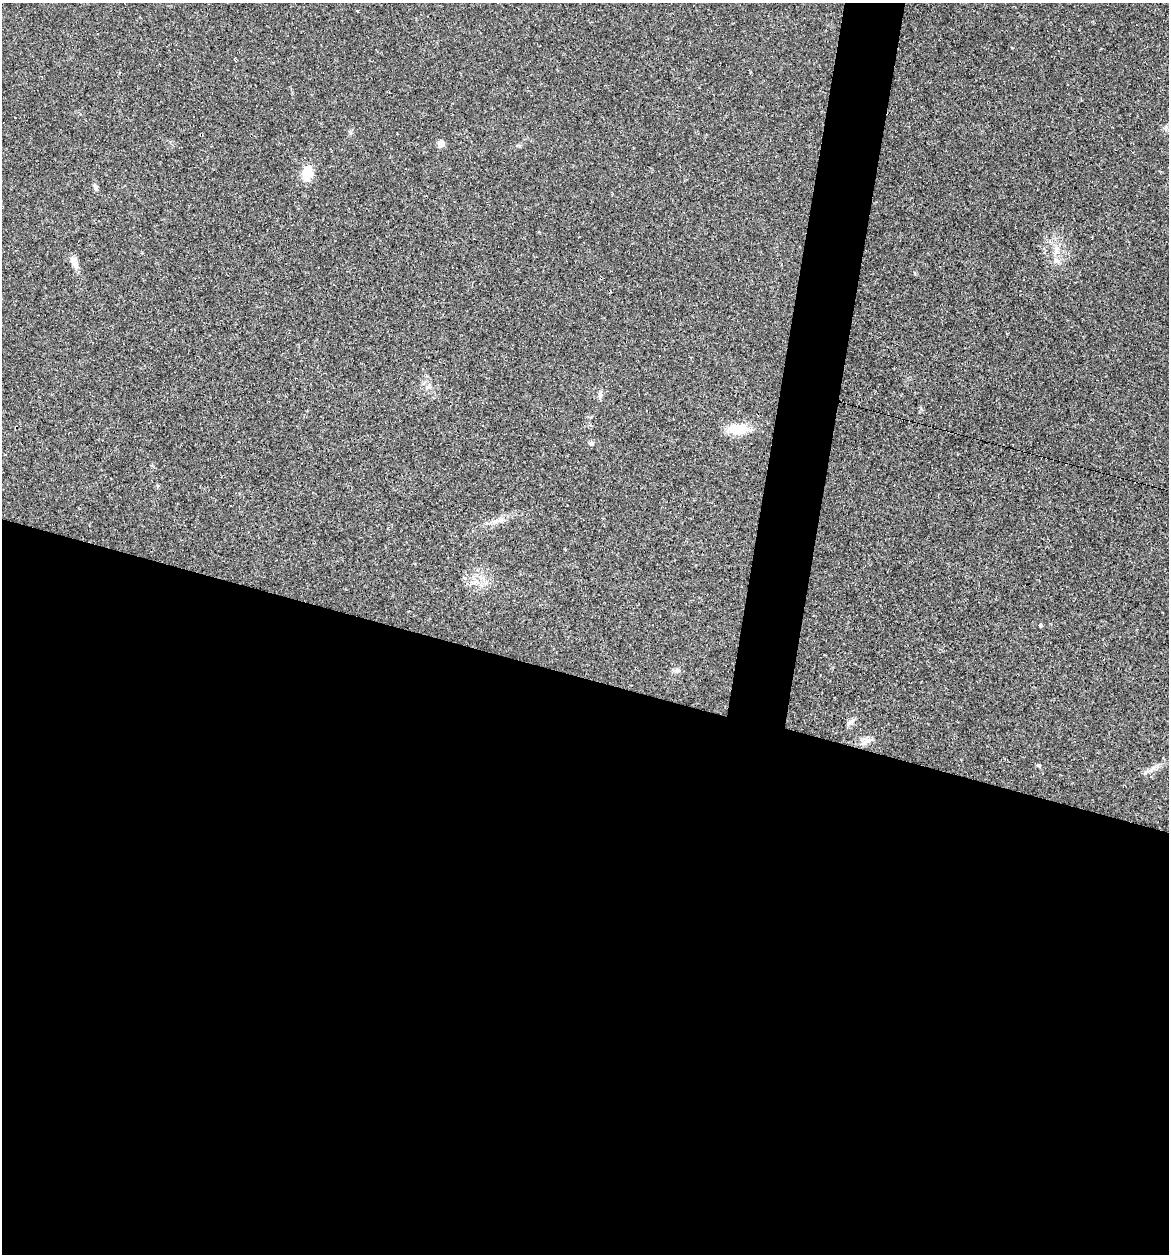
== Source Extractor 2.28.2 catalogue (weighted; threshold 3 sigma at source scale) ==
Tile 14 of 4 x 4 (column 2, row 4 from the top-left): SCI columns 1444-2610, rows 72-1323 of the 5079 x 5086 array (HDU 1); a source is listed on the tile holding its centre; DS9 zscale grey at full resolution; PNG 1171 x 1256 px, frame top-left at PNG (2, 3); no overlay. Shown black and unused: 49% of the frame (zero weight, under 2 of 3 exposures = <1% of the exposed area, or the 3 px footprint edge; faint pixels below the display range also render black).
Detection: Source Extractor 2.28.2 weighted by HDU 2 'WHT'; one run over the whole footprint, this tile lists its part. Background 0.0227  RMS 0.0044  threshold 0.0197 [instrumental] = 3 sigma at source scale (4.5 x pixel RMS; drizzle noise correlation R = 1.50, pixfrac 1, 0.05/0.05 arcsec/px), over >= 5 px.
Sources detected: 22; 2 cosmic-ray / hot-pixel residue — not listed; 1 inside a brighter listed object's ellipse — not listed separately; the other 19 listed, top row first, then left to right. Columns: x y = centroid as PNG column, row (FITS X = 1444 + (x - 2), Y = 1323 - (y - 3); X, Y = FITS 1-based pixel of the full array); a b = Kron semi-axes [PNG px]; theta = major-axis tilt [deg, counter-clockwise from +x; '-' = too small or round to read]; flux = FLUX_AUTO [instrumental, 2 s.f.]
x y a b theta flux
357 11 4 3 - 0.45
441 143 5 5 - 5.2
307 172 19 11 78 7.3
95 187 9 5 -63 1.2
1056 250 17 4 76 2.6
74 262 18 8 -65 3.2
429 387 7 7 - 1.6
600 396 7 4 -72 0.92
483 426 3 3 - 0.34
738 429 27 14 -2 9.4
591 443 7 6 - 1.2
157 486 4 3 - 0.92
496 521 11 4 40 1.8
1041 625 6 3 -46 0.5
677 670 9 7 37 1.3
851 721 12 5 32 1.4
867 740 12 8 -14 2.5
1039 766 5 5 - 0.56
1153 768 12 7 38 2.3
Unlisted compact peaks at least as high as the median listed source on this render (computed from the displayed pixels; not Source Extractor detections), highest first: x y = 350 132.